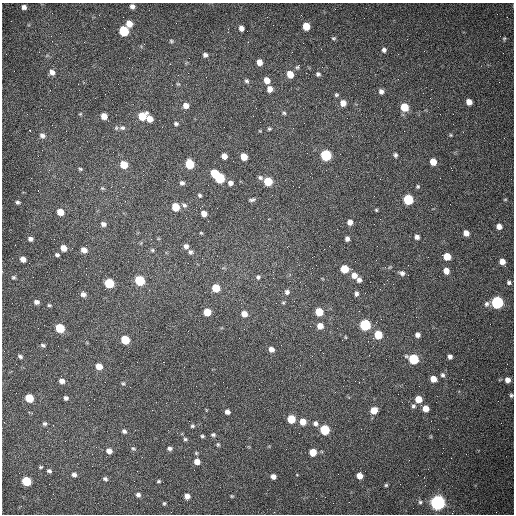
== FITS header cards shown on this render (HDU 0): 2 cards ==
NAXIS1  =                  512 /fastest changing axis
NAXIS2  =                  512 /next to fastest changing axis

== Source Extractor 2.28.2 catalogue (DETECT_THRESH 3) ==
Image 512 x 512 px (HDU 0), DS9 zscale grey, 1 PNG px = 1 image px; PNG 516 x 516 px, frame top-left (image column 1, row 512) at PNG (2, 3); no overlay
Background 1470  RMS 22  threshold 65.6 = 3 sigma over >= 5 px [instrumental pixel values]
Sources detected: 170; all 170 listed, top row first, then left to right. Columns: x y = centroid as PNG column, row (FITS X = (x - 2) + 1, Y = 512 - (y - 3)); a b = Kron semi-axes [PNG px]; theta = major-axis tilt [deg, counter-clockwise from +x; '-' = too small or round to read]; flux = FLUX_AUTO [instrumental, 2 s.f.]
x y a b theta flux
132 6 5 4 - 5400
24 7 5 4 - 5000
129 23 6 5 - 14000
306 26 6 5 - 31000
241 28 5 5 - 6600
124 31 6 6 - 87000
51 36 2 2 - 1400
333 38 5 4 - 2000
504 38 5 4 - 1700
171 41 5 5 - 2100
384 50 5 5 - 4000
205 55 5 4 - 4200
259 62 5 5 - 11000
297 67 6 5 - 2400
52 72 7 6 - 6900
290 74 6 5 - 22000
318 74 6 5 - 3100
267 80 6 5 - 13000
247 81 5 5 - 2800
178 84 5 4 - 1700
270 89 6 5 - 9700
381 91 6 6 - 5600
105 94 2 2 - 750
336 95 5 5 - 2400
469 102 5 5 - 12000
343 103 6 6 - 13000
186 106 6 6 - 9000
404 107 6 6 - 38000
284 113 4 4 - 2000
80 114 5 4 - 1500
104 116 5 5 - 13000
142 116 7 6 - 34000
149 119 6 5 - 15000
176 124 5 5 - 2900
122 128 9 7 -3 5300
293 128 2 2 - 790
269 129 4 3 - 1900
30 131 3 2 - 1900
260 131 4 2 - 1000
42 135 8 7 - 5800
451 135 4 4 - 1500
326 155 6 6 - 140000
395 155 6 4 -76 2900
224 156 5 5 - 10000
244 157 6 5 - 21000
433 162 5 5 - 19000
190 164 6 6 - 63000
124 165 6 5 - 31000
80 169 5 4 - 2000
214 173 6 5 - 42000
219 178 6 6 - 110000
260 178 7 6 - 3400
268 181 6 5 - 49000
182 183 6 5 - 4100
230 183 6 6 - 5700
418 186 5 5 - 2000
299 187 2 2 - 930
102 188 6 4 -43 2000
199 195 6 5 - 2400
408 199 6 6 - 110000
505 199 5 3 - 1300
252 200 8 4 15 3200
18 202 6 4 -6 2900
184 205 8 6 -35 3700
175 207 6 5 - 31000
376 210 4 3 - 1600
60 212 6 5 - 21000
204 214 6 5 - 8900
350 222 5 5 - 8000
103 224 6 5 - 5500
499 226 5 5 - 8500
201 233 4 4 - 1400
466 233 5 5 - 10000
417 237 6 5 - 5300
30 239 5 5 - 4800
347 239 5 4 - 4800
186 246 6 5 - 5600
63 248 5 5 - 15000
84 250 6 5 - 10000
152 250 5 5 - 2200
190 252 7 6 - 3600
57 255 5 4 - 2700
447 256 6 5 - 25000
23 259 5 5 - 8400
502 262 6 5 - 11000
312 268 2 2 - 810
344 269 6 5 - 40000
446 271 6 5 - 11000
402 273 8 6 -11 4700
354 275 7 6 - 11000
13 277 5 5 - 2200
258 277 7 6 - 3100
273 278 2 2 - 840
140 280 6 6 - 95000
359 280 5 4 - 4900
509 282 5 4 - 2900
109 283 6 5 - 80000
216 288 6 5 - 35000
287 292 6 6 - 5100
356 293 5 4 - 3800
83 294 6 6 - 5500
36 302 5 4 - 5100
497 302 6 6 - 270000
276 303 3 2 - 1200
283 303 5 4 - 1800
487 304 8 6 72 4800
49 305 4 4 - 1800
207 312 6 5 - 31000
319 312 6 5 - 39000
244 314 6 6 - 11000
365 325 6 6 - 190000
320 326 6 5 - 15000
60 328 6 5 - 63000
378 335 6 5 - 48000
417 335 5 4 - 5800
345 337 4 3 - 1200
125 340 6 5 - 53000
43 345 6 4 -19 2600
271 349 6 5 - 7600
20 356 5 4 - 3000
450 357 4 4 - 4300
413 359 6 6 - 100000
99 366 6 5 - 17000
443 375 6 6 - 3300
433 379 5 5 - 15000
507 380 6 6 - 8300
62 381 6 5 - 7100
123 383 5 4 - 1800
511 395 5 5 - 2400
29 398 6 5 - 46000
66 398 5 5 - 3600
94 399 2 2 - 640
418 399 5 5 - 24000
413 406 6 5 - 3000
426 408 5 5 - 15000
374 410 6 5 - 22000
227 412 5 4 - 5800
291 419 5 5 - 48000
303 422 6 6 - 17000
315 423 7 6 - 5000
44 424 5 4 - 3000
192 426 5 4 - 2200
325 430 6 6 - 96000
124 431 6 5 - 3700
213 435 6 5 - 2500
202 436 4 3 - 1900
185 439 5 4 - 2100
218 444 6 4 -69 2000
133 448 6 4 -27 2300
170 448 6 4 -2 3700
109 451 6 5 - 9900
313 452 5 5 - 27000
196 453 5 4 - 1600
197 462 5 5 - 12000
41 467 5 3 - 1800
49 471 5 5 - 3200
74 475 6 6 - 4600
360 476 5 5 - 13000
273 477 5 4 - 7900
105 479 6 5 - 3100
26 481 6 5 - 70000
158 481 4 3 - 1900
386 485 4 4 - 1800
138 495 6 5 - 4300
187 496 5 5 - 8300
232 496 4 4 - 1300
316 498 2 2 - 3500
420 502 5 5 - 2300
164 503 4 3 - 1600
437 503 6 6 - 690000
At the frame edge (FLAGS 8, measured only in part): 1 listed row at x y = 511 395